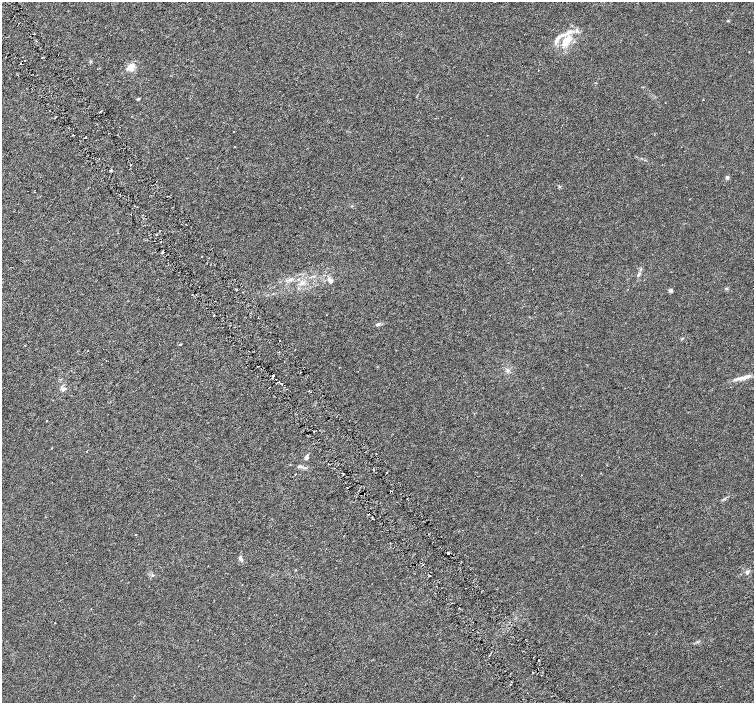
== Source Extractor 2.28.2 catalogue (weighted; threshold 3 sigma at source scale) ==
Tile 11 of 4 x 4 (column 3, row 3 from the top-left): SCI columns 3011-4513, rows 1602-3002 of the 6018 x 5941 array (HDU 1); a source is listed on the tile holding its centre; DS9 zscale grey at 2 x 2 block average (1 PNG px = mean of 2 x 2 image px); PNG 756 x 705 px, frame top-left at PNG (2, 2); no overlay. Shown black and unused: <1% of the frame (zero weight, under 3 of 6 exposures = <1% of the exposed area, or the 3 px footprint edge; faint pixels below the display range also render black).
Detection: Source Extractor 2.28.2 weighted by HDU 2 'WHT'; one run over the whole footprint, this tile lists its part. Background 9.61e-04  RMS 0.0016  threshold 0.00663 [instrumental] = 3 sigma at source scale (4.09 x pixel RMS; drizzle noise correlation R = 1.36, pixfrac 0.8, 0.0396/0.0396 arcsec/px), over >= 5 px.
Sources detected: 64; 10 cosmic-ray / hot-pixel residue — not listed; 1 coinciding with a brighter row at this scale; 5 inside a brighter listed object's ellipse — not listed separately; the other 48 listed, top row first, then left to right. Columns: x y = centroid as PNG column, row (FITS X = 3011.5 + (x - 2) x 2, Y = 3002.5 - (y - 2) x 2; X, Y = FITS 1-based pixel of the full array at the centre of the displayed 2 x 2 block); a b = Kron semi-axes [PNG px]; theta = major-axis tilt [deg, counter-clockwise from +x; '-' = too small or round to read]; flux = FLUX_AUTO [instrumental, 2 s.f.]
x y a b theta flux
728 21 3 3 - 0.26
34 34 2 2 - 0.19
557 39 6 5 - 1.3
567 40 17 8 49 6.3
21 64 2 2 - 0.7
130 67 12 8 30 2.9
596 83 2 2 - 0.16
138 99 2 2 - 0.8
703 100 2 2 - 0.13
100 112 2 2 - 0.24
56 117 2 2 - 0.18
234 132 2 2 - 0.14
73 135 2 2 - 0.23
234 147 2 2 - 0.15
110 170 3 2 - 0.33
727 177 5 4 - 0.61
559 187 3 2 - 0.24
163 252 2 2 - 1.6
201 256 2 2 - 0.18
639 274 6 3 63 0.67
331 281 4 4 - 0.79
301 283 6 2 35 0.36
726 288 4 3 - 0.37
237 289 2 2 - 0.41
671 290 6 4 -85 0.57
214 315 2 2 - 0.39
327 315 2 2 - 0.11
378 324 5 4 - 0.82
180 344 3 2 - 0.24
273 375 3 2 - 0.31
746 377 17 4 15 2.4
281 384 2 2 - 0.26
63 390 6 4 89 0.78
474 414 2 2 - 0.13
47 421 2 2 - 0.25
51 448 2 2 - 0.17
306 457 6 4 74 0.79
299 466 4 3 - 0.5
374 470 2 2 - 0.26
295 475 2 2 - 0.16
346 487 2 2 - 0.28
372 517 2 2 - 0.23
241 559 8 3 -68 0.84
296 570 3 2 - 0.17
747 572 5 4 - 0.8
152 575 4 3 - 0.38
538 660 2 2 - 0.14
533 672 2 2 - 0.29
Overlapping masked pixels (flux is a lower limit): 1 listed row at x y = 21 64
Diffuse or blended objects may show on this block-average render without a row.